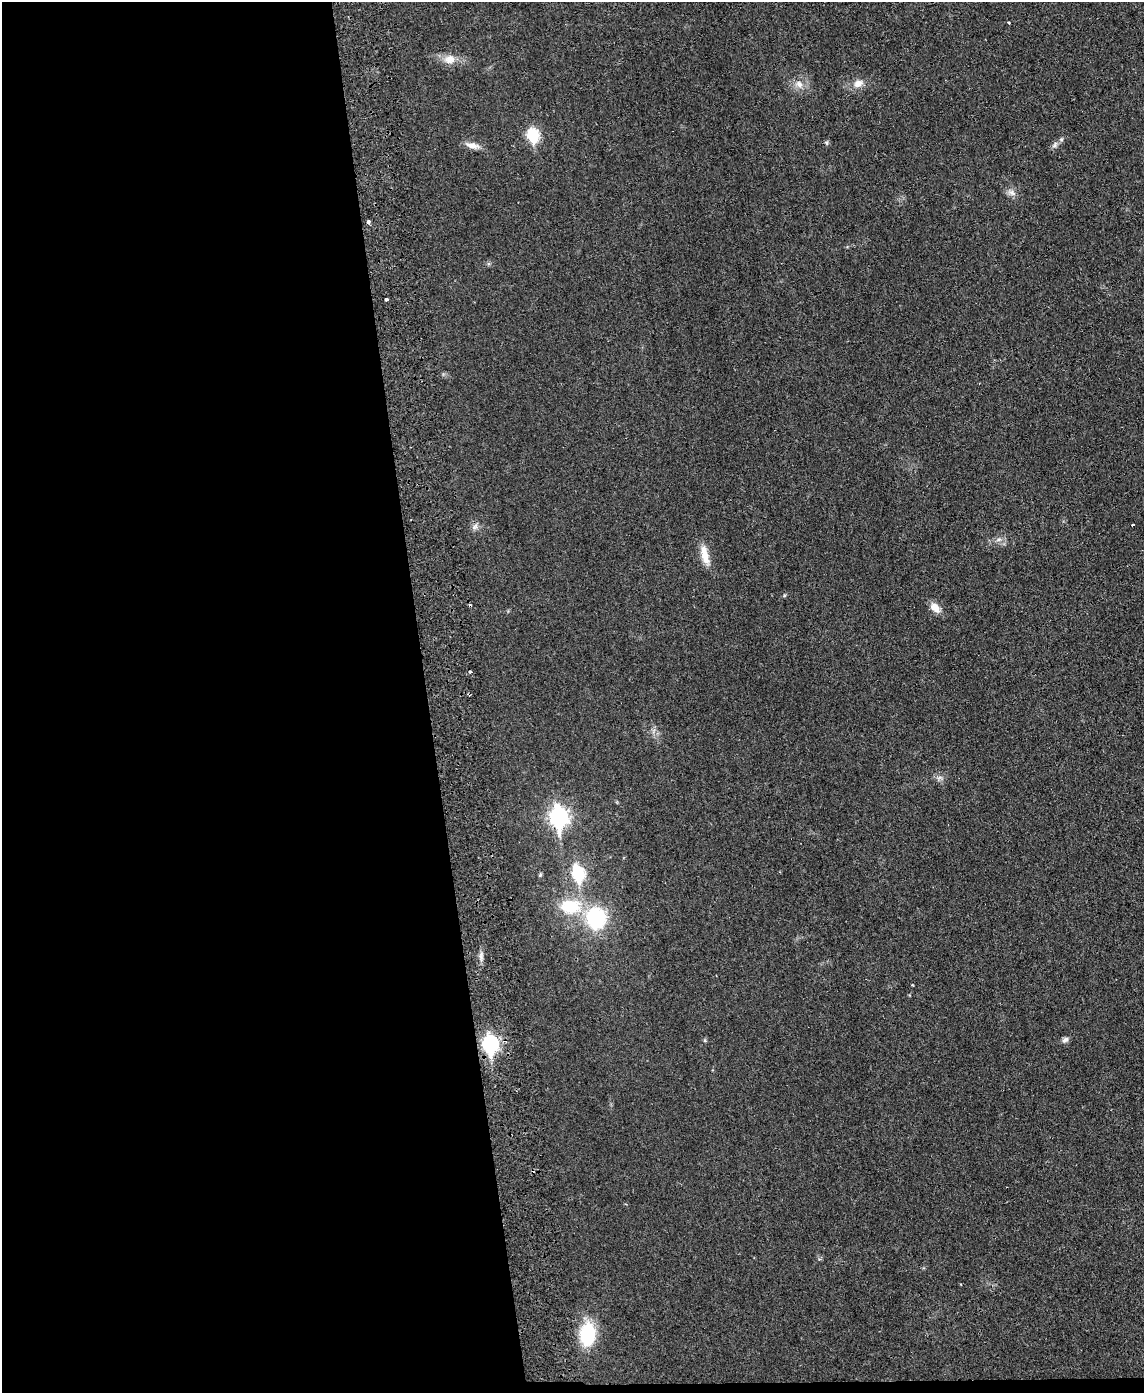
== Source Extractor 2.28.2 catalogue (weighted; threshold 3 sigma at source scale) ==
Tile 9 of 4 x 3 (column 1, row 3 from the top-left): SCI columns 59-1200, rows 244-1634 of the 4682 x 4559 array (HDU 1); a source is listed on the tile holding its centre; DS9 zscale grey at full resolution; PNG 1146 x 1395 px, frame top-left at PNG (2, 2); no overlay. Shown black and unused: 38% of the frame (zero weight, under 2 of 3 exposures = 3% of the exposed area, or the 3 px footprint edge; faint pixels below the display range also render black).
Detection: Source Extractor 2.28.2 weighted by HDU 2 'WHT'; one run over the whole footprint, this tile lists its part. Background 0.0304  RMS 0.0045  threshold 0.0205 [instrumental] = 3 sigma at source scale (4.5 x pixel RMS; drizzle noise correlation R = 1.50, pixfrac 1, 0.05/0.05 arcsec/px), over >= 5 px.
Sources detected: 31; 2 cosmic-ray / hot-pixel residue — not listed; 1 inside a brighter listed object's ellipse — not listed separately; the other 28 listed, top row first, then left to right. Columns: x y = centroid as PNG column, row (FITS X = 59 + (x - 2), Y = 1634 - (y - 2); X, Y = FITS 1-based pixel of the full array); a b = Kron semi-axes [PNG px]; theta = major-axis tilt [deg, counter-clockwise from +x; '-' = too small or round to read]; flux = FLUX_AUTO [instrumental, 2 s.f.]
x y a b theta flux
1009 23 3 2 - 0.47
449 59 16 12 3 4.9
858 83 14 10 23 3.8
799 84 11 9 -28 3.4
533 135 7 6 - 39
826 143 7 5 -89 0.75
472 145 21 7 -14 3.4
1055 145 11 5 56 1.4
1011 193 13 8 -22 2.3
368 222 4 3 - 1.4
386 299 3 3 - 0.87
1133 525 3 2 - 0.46
475 527 10 8 23 1.8
999 539 9 5 8 1.6
705 555 29 9 -76 6.3
935 608 13 8 -47 4.6
470 672 4 3 - 0.48
939 777 10 4 0 1.3
559 817 10 7 -85 160
578 874 9 6 -77 45
540 875 6 4 69 0.58
571 906 31 21 -2 19
596 918 21 19 -82 34
481 956 11 4 -90 1.6
705 1040 6 4 73 0.53
1065 1040 9 7 35 1.5
490 1044 9 7 -84 100
587 1334 25 16 86 22
Overlapping masked pixels (flux is a lower limit): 1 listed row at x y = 490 1044